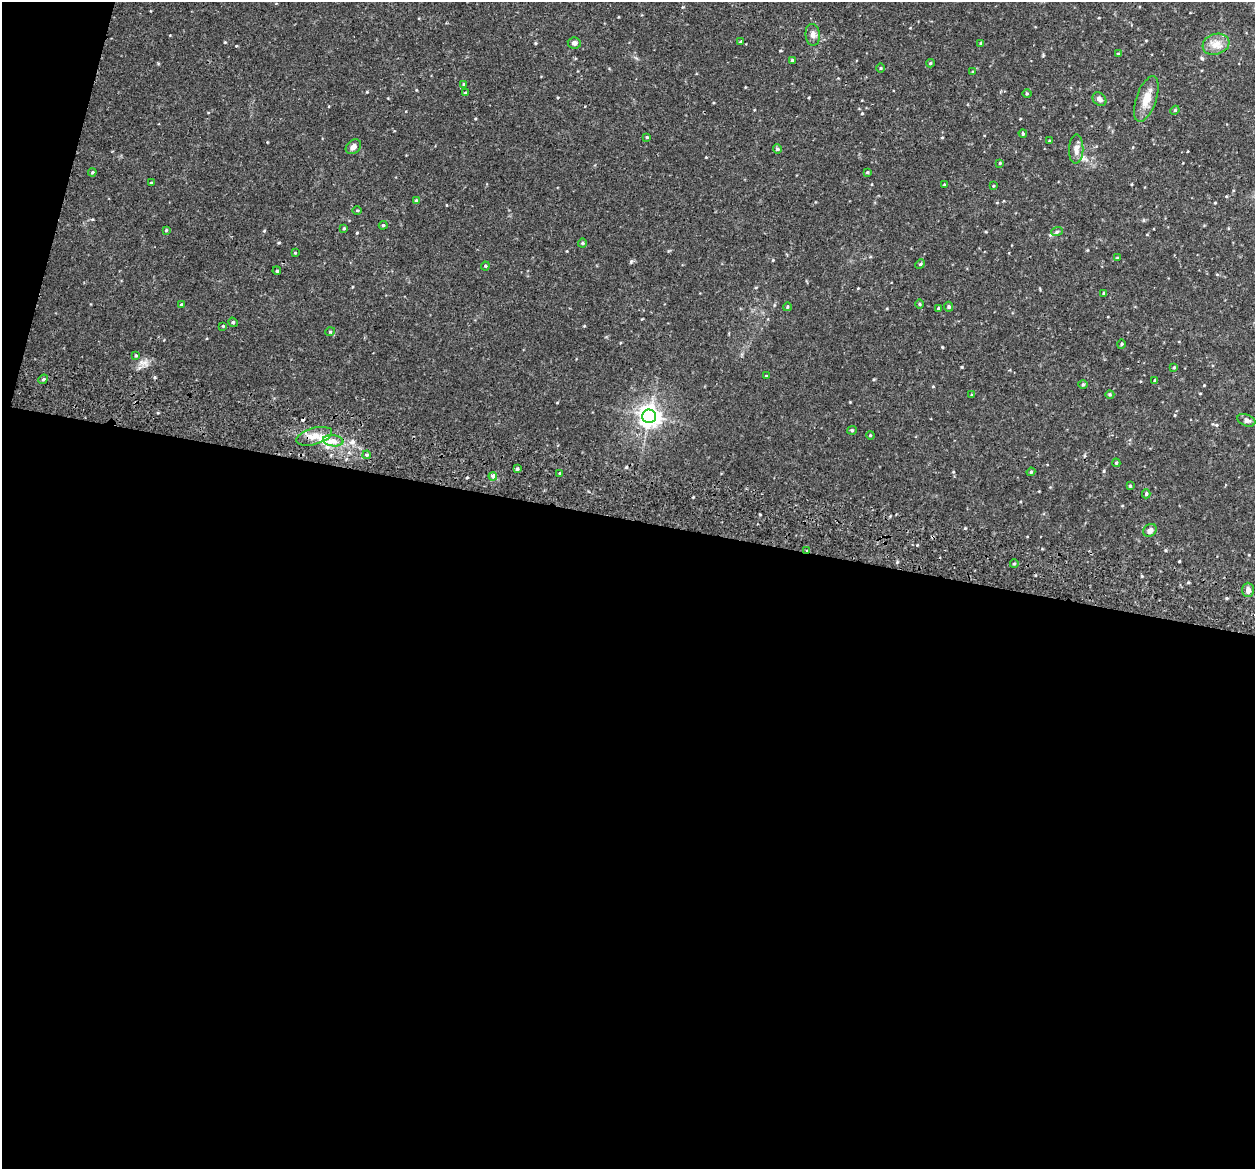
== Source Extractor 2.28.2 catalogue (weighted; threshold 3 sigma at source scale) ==
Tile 13 of 4 x 4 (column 1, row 4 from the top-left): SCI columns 16-1268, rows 178-1344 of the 5042 x 5143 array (HDU 1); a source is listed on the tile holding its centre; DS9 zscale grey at full resolution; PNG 1257 x 1171 px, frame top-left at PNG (2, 2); each listed source drawn as its Kron ellipse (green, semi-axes under 4 px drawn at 4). Shown black and unused: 57% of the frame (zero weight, under 2 of 3 exposures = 3% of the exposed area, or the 3 px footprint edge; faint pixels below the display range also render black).
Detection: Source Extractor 2.28.2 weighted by HDU 2 'WHT'; one run over the whole footprint, this tile lists its part. Background 0.0505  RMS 0.0062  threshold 0.028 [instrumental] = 3 sigma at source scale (4.5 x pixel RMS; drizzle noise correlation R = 1.50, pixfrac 1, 0.05/0.05 arcsec/px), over >= 5 px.
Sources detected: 77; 1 cosmic-ray / hot-pixel residue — neither listed nor drawn; the other 76 listed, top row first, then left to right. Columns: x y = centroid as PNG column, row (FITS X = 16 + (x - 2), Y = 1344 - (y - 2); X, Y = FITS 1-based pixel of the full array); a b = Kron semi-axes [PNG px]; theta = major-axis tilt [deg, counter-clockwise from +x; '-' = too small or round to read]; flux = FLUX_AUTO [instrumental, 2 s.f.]
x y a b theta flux
813 35 11 7 -83 2.3
741 42 4 3 - 0.62
574 43 6 5 - 1.9
981 43 4 3 - 0.6
1216 44 14 10 17 5.2
1118 54 4 3 - 0.58
792 60 4 3 - 0.86
930 63 4 4 - 0.58
880 68 5 3 - 0.51
973 72 4 3 - 0.5
464 84 4 3 - 0.62
465 93 4 3 - 0.59
1027 94 5 3 - 0.56
1099 99 8 6 -46 1.7
1146 99 24 10 71 6.9
1175 110 4 3 - 0.57
1023 134 4 3 - 0.67
647 137 4 3 - 0.55
1049 141 4 3 - 0.48
353 147 8 6 41 2.1
777 149 4 4 - 0.73
1076 149 15 7 88 3.3
1000 163 3 2 - 0.45
92 172 4 3 - 0.57
867 172 4 3 - 0.55
151 183 3 3 - 0.59
944 185 4 3 - 0.49
993 186 3 2 - 0.46
416 201 4 3 - 0.67
357 210 5 3 - 0.54
383 225 4 3 - 0.64
344 228 3 3 - 0.63
166 230 4 4 - 0.56
1057 231 6 3 21 0.77
582 243 4 4 - 0.62
295 253 4 2 - 0.42
1117 258 4 4 - 0.45
920 264 5 4 - 0.63
485 266 4 4 - 0.62
277 271 4 3 - 0.5
1103 293 4 2 - 0.47
920 304 5 3 - 0.55
181 305 4 4 - 0.7
787 307 4 3 - 0.5
949 307 5 4 - 0.84
938 308 4 4 - 0.82
233 322 5 4 - 0.75
223 326 3 3 - 0.41
330 332 5 3 - 0.51
1121 344 5 3 - 0.56
136 355 4 3 - 0.61
1174 367 4 3 - 0.55
766 376 3 3 - 0.44
43 379 5 4 - 0.8
1155 380 4 3 - 0.59
1083 385 5 3 - 0.62
972 395 3 3 - 0.47
1110 395 4 3 - 0.62
649 416 7 6 - 370
1246 420 9 5 -21 1.5
852 430 5 4 - 0.67
870 435 4 3 - 0.49
314 436 18 8 16 6.3
333 441 10 5 -7 3.2
367 455 4 3 - 0.97
1116 463 4 4 - 0.57
517 469 4 3 - 0.75
1031 472 4 3 - 0.62
560 473 3 3 - 0.64
493 476 4 4 - 2.6
1130 486 3 3 - 0.47
1146 494 4 4 - 0.86
1150 530 7 6 - 2.4
807 550 3 2 - 1.3
1014 564 4 2 - 0.5
1248 590 7 6 - 2.3
Overlapping masked pixels (flux is a lower limit): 2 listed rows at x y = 493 476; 807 550
Unlisted compact peaks at least as high as the median listed source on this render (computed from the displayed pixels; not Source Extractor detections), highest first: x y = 631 262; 962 367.